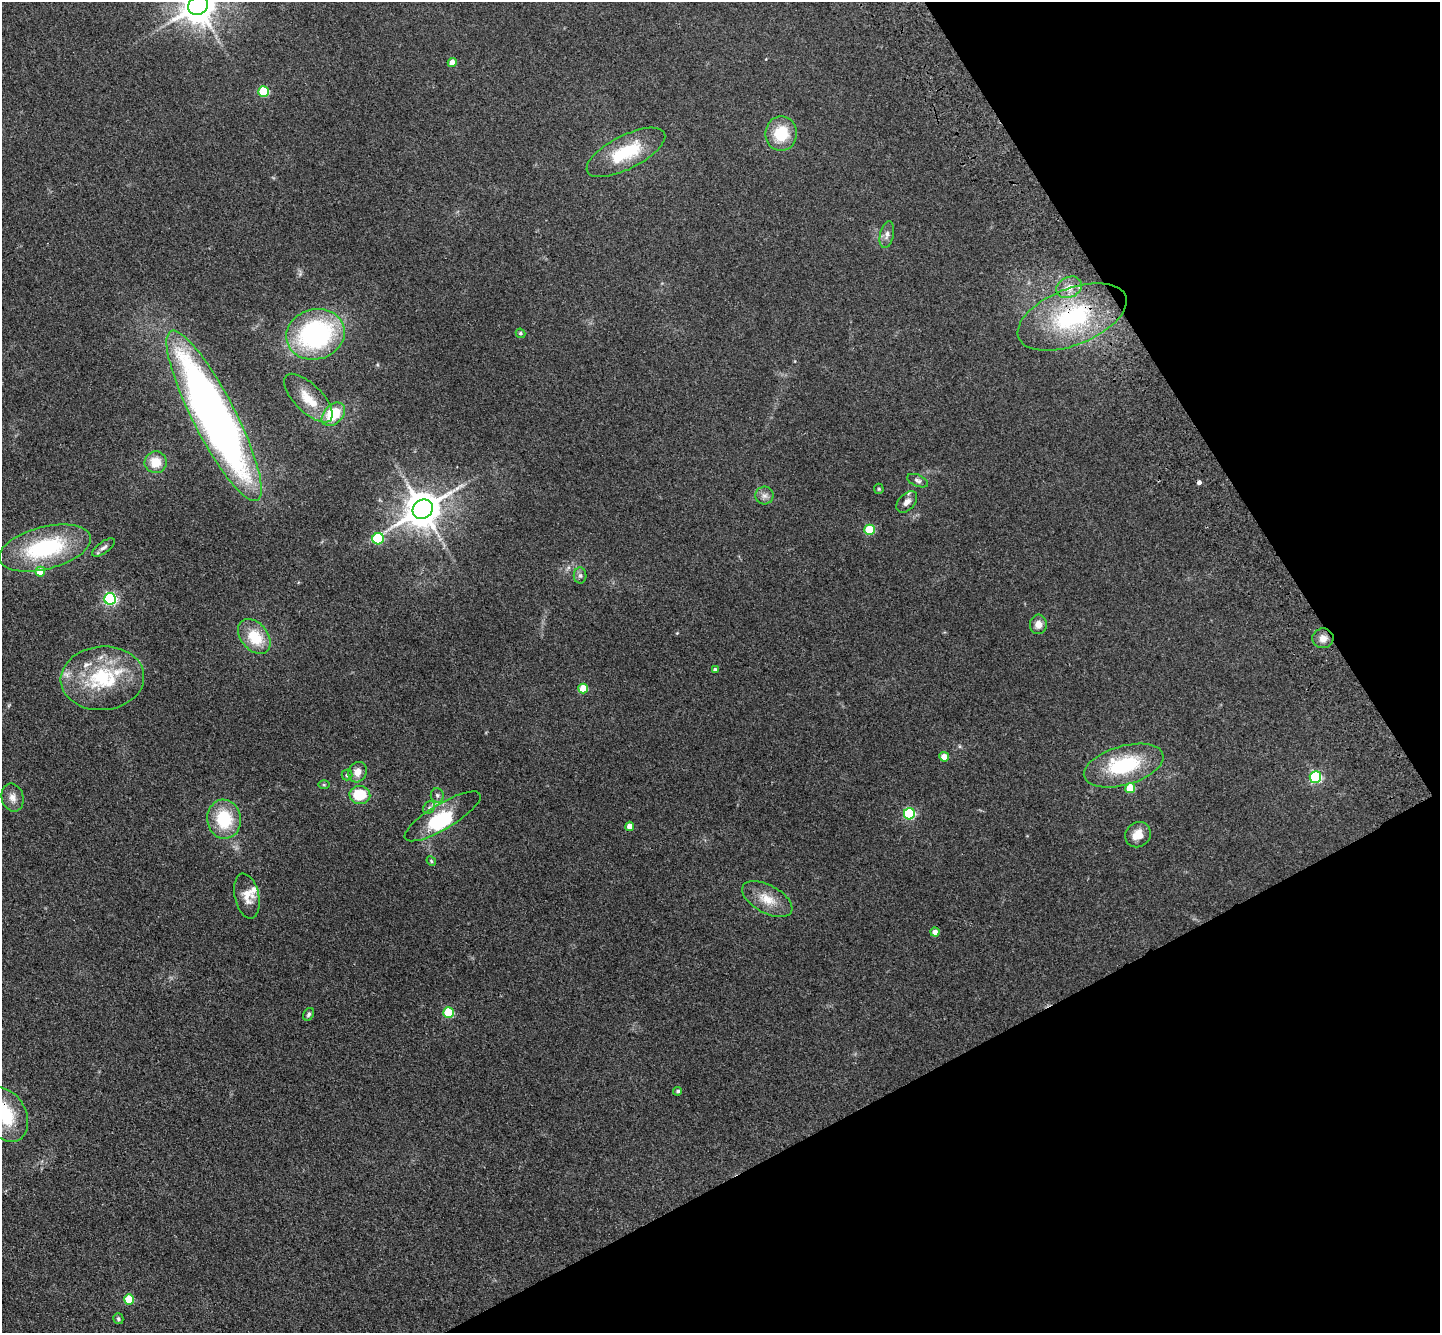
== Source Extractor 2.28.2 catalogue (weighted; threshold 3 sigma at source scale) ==
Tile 12 of 4 x 4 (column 4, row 3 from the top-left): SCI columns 4421-5858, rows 1688-3018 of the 5965 x 5897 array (HDU 1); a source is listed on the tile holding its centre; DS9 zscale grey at full resolution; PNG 1442 x 1335 px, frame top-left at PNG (2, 2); each listed source drawn as its Kron ellipse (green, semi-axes under 4 px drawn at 4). Shown black and unused: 25% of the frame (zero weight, under 3 of 4 exposures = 6% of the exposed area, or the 3 px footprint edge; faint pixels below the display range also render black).
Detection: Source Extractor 2.28.2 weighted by HDU 2 'WHT'; one run over the whole footprint, this tile lists its part. Background 0.115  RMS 0.0064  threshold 0.0287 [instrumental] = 3 sigma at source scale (4.5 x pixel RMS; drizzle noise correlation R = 1.50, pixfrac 1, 0.05/0.05 arcsec/px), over >= 5 px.
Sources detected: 66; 1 cosmic-ray / hot-pixel residue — neither listed nor drawn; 7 inside a brighter listed object's ellipse — not listed separately; the other 58 listed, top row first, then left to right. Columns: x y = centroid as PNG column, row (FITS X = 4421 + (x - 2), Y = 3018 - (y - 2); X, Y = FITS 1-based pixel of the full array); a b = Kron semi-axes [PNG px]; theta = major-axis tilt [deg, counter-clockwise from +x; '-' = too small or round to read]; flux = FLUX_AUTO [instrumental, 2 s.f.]
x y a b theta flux
198 5 10 9 - 1500
452 62 4 4 - 7.3
264 92 5 5 - 39
781 134 17 16 - 21
626 152 43 17 27 33
887 235 13 7 78 3
1069 287 13 10 26 6.3
1072 317 57 28 22 70
520 333 5 4 - 1
315 334 29 25 16 120
308 398 31 14 -45 15
333 414 14 9 46 29
214 416 95 21 -63 470
156 462 11 11 - 12
918 481 11 5 -23 1.9
879 489 5 5 - 0.8
764 496 9 9 - 3.1
907 502 12 8 46 4.1
423 509 11 9 32 1600
869 530 5 5 - 29
378 539 6 5 - 37
104 547 13 5 36 2.2
45 548 47 21 14 63
40 572 5 5 - 14
580 575 8 6 -89 1.9
110 599 6 5 - 110
1038 624 9 8 - 4.4
254 636 20 13 -51 21
1323 638 10 10 - 4.5
715 670 4 4 - 2
102 678 42 32 4 50
583 688 5 5 - 16
944 757 5 4 - 8.3
1124 766 41 19 16 46
357 772 10 9 - 5.8
347 775 5 5 - 1.2
1315 777 6 6 - 76
324 785 6 4 0 0.72
1130 788 5 5 - 19
360 795 10 9 - 20
437 795 7 6 - 1.7
13 798 14 11 -76 4.9
429 808 7 5 52 1.5
909 814 5 5 - 70
443 816 43 12 31 26
224 819 19 17 -81 29
630 826 4 4 - 5.3
1138 835 13 12 - 8
431 861 5 4 - 0.8
247 896 23 12 -77 8.3
767 899 27 14 -29 12
935 932 4 4 - 3.8
449 1013 5 5 - 36
309 1014 7 5 58 1.5
678 1091 4 4 - 1.2
5 1115 29 21 -60 35
129 1300 5 5 - 21
118 1319 5 5 - 1
Overlapping masked pixels (flux is a lower limit): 2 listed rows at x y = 1072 317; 5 1115
Isophote crosses this tile's border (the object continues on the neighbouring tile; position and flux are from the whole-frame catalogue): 2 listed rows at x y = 198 5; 5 1115